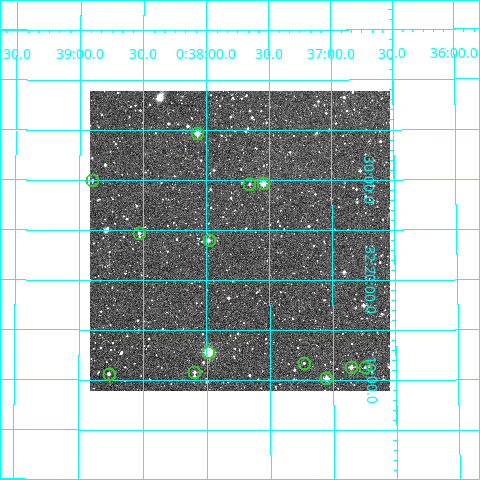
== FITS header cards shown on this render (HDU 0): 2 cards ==
NAXIS1  =                  300
NAXIS2  =                  300

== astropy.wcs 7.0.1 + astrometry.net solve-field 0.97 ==
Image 300 x 300 px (HDU 0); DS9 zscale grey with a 90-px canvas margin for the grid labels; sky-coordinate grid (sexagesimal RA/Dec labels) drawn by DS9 from the SOLVED WCS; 13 Tycho-2 reference stars matched to detected sources circled (green)
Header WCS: RA---TAN/DEC--TAN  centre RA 00:37:44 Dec +32:24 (9.43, +32.40 deg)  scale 6 arcsec/px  FOV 30.0' x 30.0'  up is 0 deg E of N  parity normal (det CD < 0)
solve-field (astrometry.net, Tycho-2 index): VERIFIED the header's WCS against the Tycho-2 star catalogue (13 matches, 0 conflicts) and refined it, rather than solving blind
Solved WCS: RA---TAN-SIP/DEC--TAN-SIP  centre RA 00:37:44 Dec +32:24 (9.43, +32.40 deg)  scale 6.03 arcsec/px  FOV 30.1' x 30.0'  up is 0 deg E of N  parity normal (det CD < 0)
The solver's refit moves the header's centre by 1.6 arcsec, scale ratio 1.005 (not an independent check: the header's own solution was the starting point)
Tycho-2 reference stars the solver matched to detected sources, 13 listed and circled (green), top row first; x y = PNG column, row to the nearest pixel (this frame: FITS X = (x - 90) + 1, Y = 300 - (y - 91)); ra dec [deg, ICRS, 3 dp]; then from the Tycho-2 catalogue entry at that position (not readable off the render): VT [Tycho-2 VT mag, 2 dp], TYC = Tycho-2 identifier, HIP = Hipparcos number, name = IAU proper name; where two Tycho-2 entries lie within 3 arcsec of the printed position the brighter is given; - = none
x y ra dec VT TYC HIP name
197 133 9.518 +32.578 10.06 2279-881-1 - -
92 180 9.725 +32.499 13.04 2279-1000-1 - -
263 183 9.387 +32.495 10.28 2279-1514-1 - -
249 184 9.414 +32.495 12.17 2279-677-1 - -
139 233 9.632 +32.412 12.35 2279-1257-1 - -
209 240 9.495 +32.400 11.59 2279-179-1 - -
208 352 9.496 +32.213 8.45 2279-1324-1 - -
304 363 9.307 +32.196 12.31 2279-274-1 - -
351 367 9.214 +32.188 11.09 2279-1467-1 - -
365 367 9.187 +32.188 12.45 2279-809-1 - -
194 372 9.524 +32.181 11.87 2279-443-1 - -
109 374 9.691 +32.177 11.61 2279-1111-1 - -
326 378 9.264 +32.170 10.31 2279-110-1 - -